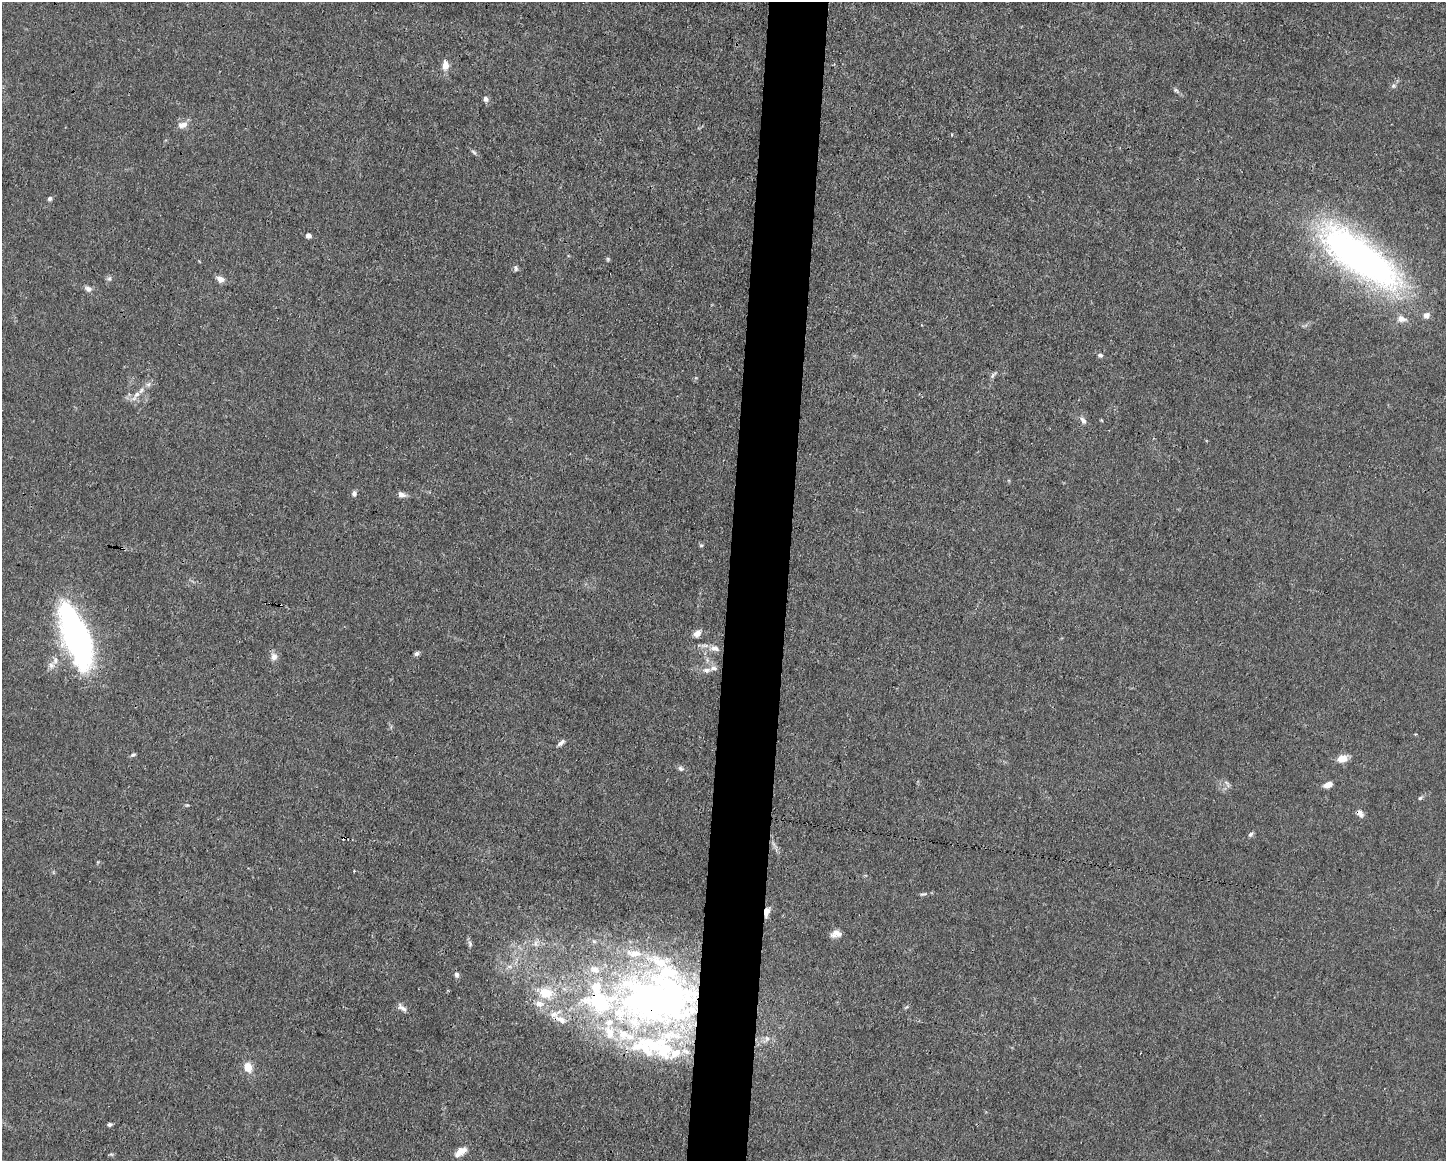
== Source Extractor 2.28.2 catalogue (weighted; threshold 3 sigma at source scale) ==
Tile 8 of 3 x 4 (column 2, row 3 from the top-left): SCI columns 1556-2999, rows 1161-2319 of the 4666 x 4638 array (HDU 1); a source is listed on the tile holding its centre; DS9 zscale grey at full resolution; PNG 1448 x 1163 px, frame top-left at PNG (2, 2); no overlay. Shown black and unused: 4% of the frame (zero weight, under 3 of 4 exposures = <1% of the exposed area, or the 3 px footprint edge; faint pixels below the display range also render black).
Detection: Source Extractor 2.28.2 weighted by HDU 2 'WHT'; one run over the whole footprint, this tile lists its part. Background 0.0154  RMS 0.0025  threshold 0.0113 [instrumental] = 3 sigma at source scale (4.5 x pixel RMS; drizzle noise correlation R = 1.50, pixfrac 1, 0.05/0.05 arcsec/px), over >= 5 px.
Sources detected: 78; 3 inside a brighter object's white glare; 1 cosmic-ray / hot-pixel residue — not listed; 21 inside a brighter listed object's ellipse — not listed separately; the other 53 listed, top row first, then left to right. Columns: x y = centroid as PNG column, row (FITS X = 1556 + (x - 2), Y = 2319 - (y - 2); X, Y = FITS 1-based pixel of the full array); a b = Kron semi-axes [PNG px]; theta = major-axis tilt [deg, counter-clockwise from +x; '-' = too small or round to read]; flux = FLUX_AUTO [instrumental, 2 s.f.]
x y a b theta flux
445 65 10 7 87 2.6
1393 86 6 4 45 0.48
1176 90 7 5 -22 0.5
486 99 7 6 - 0.85
183 125 13 8 14 1.9
474 152 9 4 -44 0.57
50 198 5 5 - 0.62
308 235 4 4 - 1.9
1360 257 88 30 -36 120
608 259 5 5 - 0.35
516 268 9 5 -62 0.61
109 279 6 5 - 0.55
220 279 9 6 -24 1.6
88 289 9 7 -30 0.99
1426 315 7 6 - 1.4
1401 319 12 8 -15 1.9
1100 355 7 5 -13 0.63
993 375 13 4 45 0.62
136 394 13 7 48 1.7
1083 420 9 6 -57 1
354 493 7 6 - 0.76
401 494 9 6 -24 1.3
701 545 5 5 - 0.36
697 633 9 7 36 1.5
77 638 54 24 -69 76
715 648 13 7 -14 1.6
416 653 7 5 32 0.65
274 657 11 9 84 1.3
51 665 9 7 -46 1.2
706 670 9 7 2 1.2
561 743 11 5 40 0.85
133 755 7 4 24 0.45
1342 759 12 8 15 2.9
681 768 8 6 -33 0.68
1227 783 13 4 -58 0.66
1328 785 9 6 21 1.9
1420 798 7 5 32 0.47
1360 813 11 7 -52 1.3
1250 834 7 5 44 0.58
923 894 10 4 16 0.48
767 912 12 6 78 2
836 934 13 8 8 1.8
470 944 9 5 -80 0.68
456 975 7 5 -71 0.91
656 1001 113 68 -8 160
539 1004 13 8 -7 2.1
906 1007 7 3 37 0.35
402 1008 14 6 -39 1.2
767 1039 8 6 -90 0.87
248 1067 12 10 -70 3
109 1124 6 4 11 0.58
461 1151 16 8 32 2.5
111 1154 6 4 -18 0.34
Overlapping masked pixels (flux is a lower limit): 3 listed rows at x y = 1360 813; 767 912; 656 1001